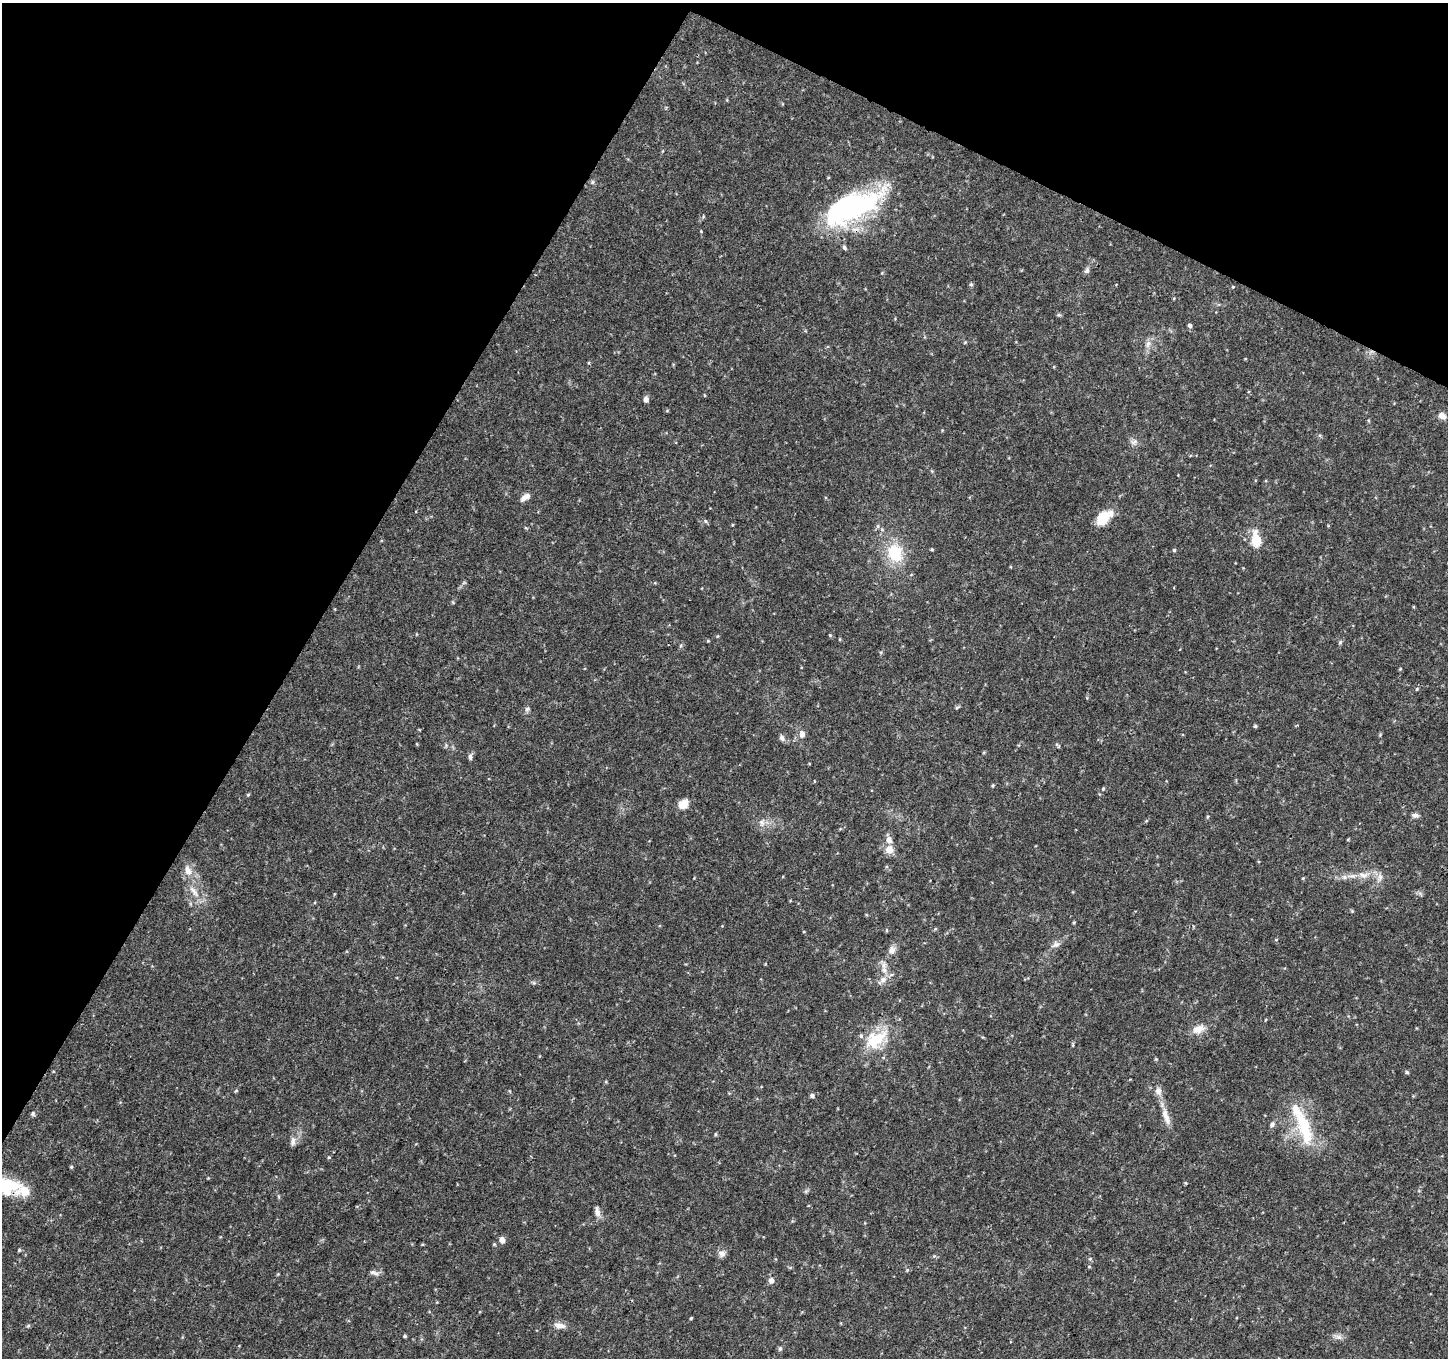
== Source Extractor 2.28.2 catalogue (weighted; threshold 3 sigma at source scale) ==
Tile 2 of 4 x 4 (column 2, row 1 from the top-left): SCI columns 1451-2896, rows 4270-5625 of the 5800 x 5892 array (HDU 1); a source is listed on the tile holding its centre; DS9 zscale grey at full resolution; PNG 1450 x 1360 px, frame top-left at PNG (2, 3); no overlay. Shown black and unused: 28% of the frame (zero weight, under 3 of 4 exposures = <1% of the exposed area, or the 3 px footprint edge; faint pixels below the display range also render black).
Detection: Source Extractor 2.28.2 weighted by HDU 2 'WHT'; one run over the whole footprint, this tile lists its part. Background 0.0318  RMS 0.0035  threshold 0.0159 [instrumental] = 3 sigma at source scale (4.5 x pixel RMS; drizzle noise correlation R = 1.50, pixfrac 1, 0.0396/0.0396 arcsec/px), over >= 5 px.
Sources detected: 86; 1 inside a brighter object's white glare — not listed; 4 inside a brighter listed object's ellipse — not listed separately; the other 81 listed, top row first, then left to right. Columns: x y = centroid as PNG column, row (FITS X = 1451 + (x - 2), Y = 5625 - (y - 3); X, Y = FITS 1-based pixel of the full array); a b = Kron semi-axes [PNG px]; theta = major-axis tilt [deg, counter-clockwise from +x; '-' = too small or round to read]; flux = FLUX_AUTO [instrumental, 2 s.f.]
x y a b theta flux
592 182 6 4 -90 0.53
851 207 62 29 22 62
701 231 3 3 - 0.27
844 248 7 5 -53 0.62
1087 270 8 6 68 1
971 284 5 5 - 0.5
1233 287 4 3 - 0.29
1059 315 7 4 -1 0.47
1190 325 6 5 - 0.85
1148 344 12 6 72 1.7
646 399 6 5 - 1.6
1442 416 10 7 -43 2
1134 442 10 5 34 1.1
525 497 14 6 35 2
1103 518 19 11 39 8.2
705 521 6 4 -88 0.45
877 526 6 4 90 0.55
1256 539 23 12 -83 6.2
932 549 4 4 - 0.38
1174 550 4 4 - 0.49
895 553 20 17 -72 13
830 635 4 4 - 0.32
840 639 5 3 - 0.29
1340 642 6 4 47 0.53
1400 669 4 3 - 0.31
1417 689 5 4 - 0.33
957 707 6 4 19 0.47
527 709 7 5 15 0.82
1255 726 4 4 - 0.49
802 734 9 8 - 1.8
782 738 8 7 - 1.2
1058 746 10 3 -49 0.46
470 757 9 5 -90 0.95
993 785 5 3 - 0.39
1103 789 4 4 - 0.38
248 795 5 4 - 0.36
683 804 12 8 41 4
1415 815 8 6 -5 1.1
762 822 10 5 -63 1.3
1348 839 5 3 - 0.29
889 849 10 10 - 3.3
188 870 14 8 -72 3
1363 875 15 7 -14 2.6
1380 877 12 6 83 1.6
194 891 20 6 -53 3
1074 922 5 3 - 0.31
1055 945 13 7 25 1.6
892 950 11 9 61 1.9
884 965 11 6 80 1.8
883 980 11 9 59 2.3
534 983 6 4 -18 0.54
1198 1029 16 10 24 3.7
875 1039 35 19 37 14
1407 1072 5 5 - 0.52
236 1091 5 3 - 0.35
812 1095 5 5 - 0.89
33 1114 7 5 -76 0.59
1166 1116 27 8 -72 3.9
1272 1124 7 6 - 0.97
1304 1128 51 16 -72 17
715 1134 5 3 - 0.38
293 1141 13 6 83 1.5
329 1157 4 3 - 0.33
71 1167 4 4 - 0.42
5 1185 34 18 -19 17
597 1212 14 6 -80 1.7
502 1240 5 5 - 2.5
19 1250 5 4 - 0.43
721 1254 11 8 -21 1.5
1090 1259 5 4 - 0.45
1089 1267 5 3 - 0.33
907 1270 5 4 - 0.42
374 1273 14 6 -19 1.3
278 1274 5 3 - 0.3
771 1280 7 6 - 1.5
691 1318 4 3 - 0.33
560 1325 17 7 -8 2.2
28 1326 6 4 19 0.43
405 1336 4 4 - 0.49
1339 1337 9 7 -15 1.4
780 1348 6 5 - 0.67
Overlapping masked pixels (flux is a lower limit): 1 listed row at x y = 5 1185
Isophote crosses this tile's border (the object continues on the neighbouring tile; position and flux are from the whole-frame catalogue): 1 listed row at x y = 5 1185